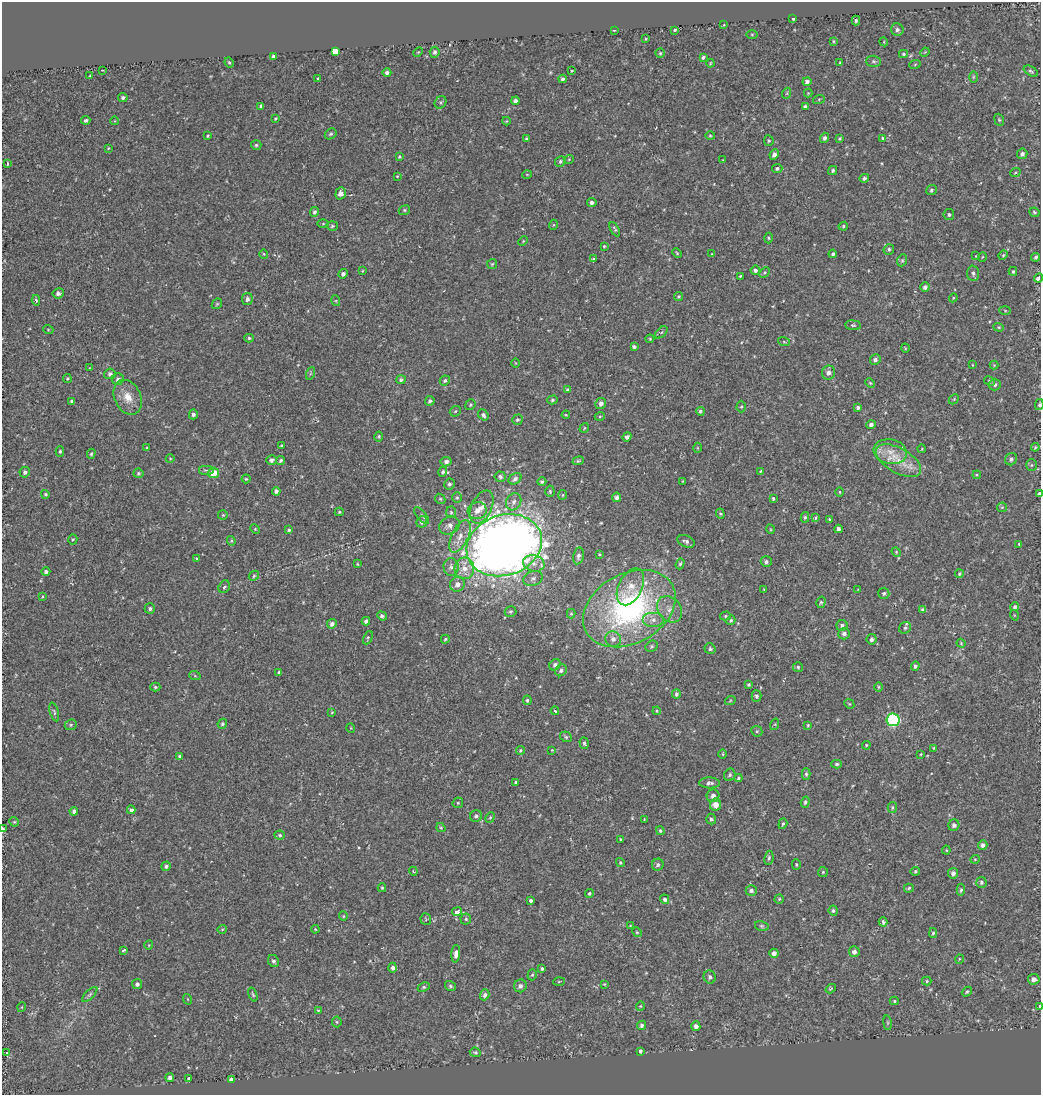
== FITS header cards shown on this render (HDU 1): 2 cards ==
NAXIS1  =                 1039
NAXIS2  =                 1093

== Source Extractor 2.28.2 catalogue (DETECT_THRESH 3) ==
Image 1039 x 1093 px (HDU 1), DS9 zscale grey, 1 PNG px = 1 image px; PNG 1043 x 1097 px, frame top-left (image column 1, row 1093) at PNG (2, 2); each listed source drawn as its Kron ellipse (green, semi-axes under 4 px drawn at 4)
Background -0.00116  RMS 0.013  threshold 0.0397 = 3 sigma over >= 5 px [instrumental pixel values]
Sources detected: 399; all 399 listed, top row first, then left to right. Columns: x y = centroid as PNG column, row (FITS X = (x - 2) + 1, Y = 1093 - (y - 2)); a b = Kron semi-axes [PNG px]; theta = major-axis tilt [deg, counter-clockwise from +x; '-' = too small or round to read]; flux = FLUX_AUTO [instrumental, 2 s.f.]
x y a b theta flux
793 18 3 3 - 6.2
856 21 5 4 - 1.6
724 25 3 3 - 0.75
614 30 3 2 - 0.65
675 30 3 3 - 5.9
897 30 6 6 - 2.8
752 34 6 4 0 1.2
646 39 4 3 - 0.94
834 41 4 3 - 0.97
884 42 4 3 - 0.81
335 51 4 4 - 83
418 52 5 3 - 0.87
435 52 5 5 - 2.3
925 52 5 4 - 0.79
660 53 4 4 - 1.1
903 54 4 4 - 1.3
273 56 4 3 - 1.8
703 57 4 3 - 1.7
873 61 7 5 -2 1.9
229 62 5 3 - 1.2
710 63 4 3 - 0.82
840 63 4 2 - 0.97
915 64 6 3 20 0.9
102 70 3 2 - 0.58
572 71 3 2 - 0.81
1031 71 8 4 -32 1.7
387 73 4 4 - 2.3
90 76 3 3 - 0.64
973 77 6 4 89 1.1
318 79 3 3 - 1.7
562 79 4 3 - 2
807 82 4 4 - 2.4
787 93 5 3 - 0.99
808 93 4 4 - 0.74
123 97 5 4 - 1.8
819 99 6 4 18 0.97
515 101 4 4 - 2.8
440 102 6 5 - 1.7
261 106 4 3 - 2.2
805 107 4 3 - 2.1
275 118 4 4 - 1.1
86 120 4 4 - 2.2
999 120 6 4 -68 1.3
115 121 4 3 - 0.53
506 121 4 4 - 0.92
331 134 6 5 - 1.8
208 136 4 3 - 1
710 136 5 3 - 0.97
824 138 5 4 - 2.7
840 138 3 3 - 1.1
883 138 4 4 - 1.1
526 139 4 3 - 1.3
769 141 5 4 - 1.3
256 145 5 4 - 1.5
108 148 3 2 - 0.71
774 154 5 4 - 3.3
1022 154 5 5 - 2.6
399 157 4 3 - 1.3
569 159 5 3 - 0.76
723 160 3 3 - 0.63
560 161 5 5 - 1.7
7 163 4 3 - 1.3
777 169 5 4 - 1.8
833 171 5 4 - 1.7
1015 173 5 3 - 1
527 174 5 3 - 0.75
397 176 3 2 - 0.61
864 178 5 4 - 2.4
931 190 5 5 - 1.5
341 193 6 5 - 5.4
592 202 5 4 - 2.4
404 210 6 4 22 1.3
314 212 5 4 - 2
1034 212 5 4 - 1.2
949 215 5 5 - 1.8
323 224 6 4 1 1.1
553 225 5 3 - 0.86
332 226 5 5 - 1.5
843 226 5 4 - 1.1
615 229 8 4 -60 1.5
768 238 5 3 - 1
523 241 5 3 - 0.84
604 246 4 4 - 0.82
889 249 5 5 - 1.7
677 253 5 3 - 0.86
264 254 4 4 - 0.97
712 254 4 2 - 0.61
833 254 4 3 - 1.9
1003 255 5 4 - 1.1
976 256 3 2 - 0.65
982 257 5 3 - 0.66
1036 257 4 4 - 1.7
593 259 3 3 - 3.8
902 260 6 4 69 1.3
492 264 5 5 - 1.2
755 270 5 4 - 2.3
362 271 4 2 - 0.66
1013 271 4 3 - 1.3
765 273 6 4 45 1.3
973 273 8 6 -86 2.7
343 274 5 4 - 2.6
740 276 4 3 - 1
1039 278 5 3 - 9.3
925 287 5 4 - 2.5
58 293 6 5 - 2.7
679 296 4 4 - 1.1
953 298 4 3 - 0.87
247 299 6 5 - 3
36 300 5 3 - 2.2
336 301 5 3 - 0.9
217 304 6 4 44 1.3
1005 311 5 3 - 0.96
853 325 8 5 -8 1.4
999 327 5 4 - 1.1
48 329 5 3 - 0.73
661 332 7 4 45 1.8
249 338 5 4 - 1.5
650 339 4 4 - 0.97
784 342 6 3 -19 1
634 347 4 4 - 2
905 348 5 3 - 0.72
875 360 5 5 - 2.7
515 363 5 3 - 0.7
972 365 4 2 - 0.61
994 365 4 4 - 0.78
89 368 4 2 - 0.44
311 373 6 4 71 1.2
828 373 7 6 - 4.2
110 374 5 5 - 2.6
67 378 4 4 - 1.1
118 379 6 5 - 2.6
401 380 5 4 - 2
445 381 5 5 - 1.6
989 381 6 4 -28 1.2
870 383 5 4 - 0.96
995 385 6 6 - 2.4
567 390 4 3 - 1.3
128 397 18 13 -65 13
954 399 6 4 46 1.1
552 400 5 4 - 1.3
72 401 4 3 - 2.4
430 401 5 4 - 1.9
601 403 5 5 - 3.5
470 405 5 5 - 1.2
1039 405 5 4 - 1.3
741 407 6 4 89 1.4
858 408 4 4 - 2.4
455 411 6 5 - 1.1
700 411 4 4 - 1.7
193 414 5 4 - 2.4
483 415 6 4 -52 2.6
566 415 4 3 - 0.8
600 416 5 3 - 1
517 420 5 5 - 1.8
871 425 4 4 - 2.5
584 428 5 3 - 0.68
379 436 5 4 - 1.4
627 437 4 4 - 2.6
281 446 3 3 - 1.2
1035 447 4 3 - 1.1
147 448 4 3 - 0.85
697 448 5 3 - 0.83
922 449 4 3 - 0.65
60 451 5 4 - 1.3
890 452 17 12 -13 14
91 454 5 4 - 1.3
170 459 4 4 - 0.87
1011 459 6 5 - 2.2
271 460 5 5 - 3
281 460 5 4 - 1.5
578 461 6 4 19 1.3
898 461 25 12 -29 21
446 462 5 5 - 3.3
1031 465 6 5 - 1.3
206 470 8 5 0 2.2
760 471 4 3 - 0.92
25 472 5 5 - 2.4
443 472 5 4 - 1.7
138 473 5 4 - 1.3
214 473 5 5 - 14
977 475 4 3 - 0.83
500 476 6 5 - 2.4
246 479 4 4 - 1
515 479 7 5 33 3.3
683 481 3 2 - 0.54
542 482 4 4 - 1.5
449 484 5 5 - 2.6
276 491 4 4 - 2.7
550 491 5 4 - 1.4
840 492 5 3 - 0.87
45 494 4 4 - 1.4
1039 494 4 3 - 27
563 495 5 4 - 1
457 497 5 5 - 1.3
617 497 5 4 - 2.8
440 499 5 4 - 1.2
773 499 3 3 - 3.7
514 502 9 7 60 4.1
482 507 18 10 65 10
1002 507 5 4 - 1.2
477 511 9 8 - 7.7
339 512 4 4 - 1.3
451 512 6 5 - 1.4
720 514 5 4 - 1
223 515 5 5 - 1.1
422 515 10 4 -49 1.8
805 517 5 4 - 1.3
815 518 4 3 - 3.8
829 519 3 2 - 1.3
422 522 6 5 - 2.8
449 526 11 8 30 4.6
255 529 5 4 - 0.99
770 529 5 3 - 0.74
838 529 4 4 - 3.2
289 530 4 3 - 1.6
460 536 18 8 64 9.8
73 539 5 4 - 1.2
231 541 5 4 - 1.1
686 541 9 5 -24 2.8
1019 544 3 3 - 0.91
504 545 38 30 19 1300
896 552 5 4 - 1
599 554 3 2 - 0.74
578 556 8 5 78 2.9
196 559 3 3 - 2.9
766 562 5 5 - 2.4
534 563 11 8 -14 6.8
357 564 3 3 - 0.8
680 564 6 4 71 1.3
451 567 9 7 -85 3.6
464 568 11 10 - 8.9
46 572 4 4 - 2.1
959 574 4 4 - 1.4
254 576 6 4 47 1.3
533 578 10 7 23 3.4
457 584 7 7 - 5.2
224 587 7 5 58 1.9
630 587 20 11 64 15
858 589 3 2 - 0.53
764 590 3 3 - 0.87
884 593 6 5 - 1.8
42 597 4 3 - 0.87
821 602 6 4 75 1.5
1015 607 4 4 - 1.8
150 609 5 5 - 1.8
629 609 49 35 29 220
670 609 14 11 -52 9.3
923 610 4 4 - 2.4
511 611 6 5 - 1.6
571 614 5 4 - 1.1
1014 615 5 3 - 0.69
382 616 5 4 - 2.3
725 616 5 4 - 1.2
653 620 11 7 0 6.2
731 620 5 4 - 1.4
366 621 4 4 - 2.9
332 624 5 4 - 3.2
842 625 5 5 - 2.2
905 628 6 5 - 1.9
844 634 6 5 - 3.1
368 638 7 4 66 1.3
445 639 4 4 - 1.3
613 639 8 7 - 4.9
872 639 5 5 - 2.6
961 643 4 3 - 0.88
652 646 6 5 - 1.7
710 649 5 5 - 1.9
555 665 6 5 - 2.5
915 666 5 4 - 2
798 667 5 5 - 1.5
561 670 6 5 - 2.8
279 672 3 3 - 1.1
195 676 6 3 -19 0.95
749 684 3 3 - 1.2
155 687 5 4 - 1.4
878 687 4 3 - 0.82
676 694 4 4 - 2.1
756 696 5 5 - 2.4
527 700 5 4 - 1.4
730 701 5 3 - 0.87
849 704 5 4 - 1
555 711 4 3 - 1.8
657 711 4 4 - 1
54 712 9 4 -74 1.8
332 712 4 4 - 0.91
893 720 6 6 - 130
222 724 5 4 - 1.6
775 724 6 4 73 0.78
71 725 6 5 - 1.7
808 725 4 3 - 0.97
351 728 5 3 - 0.63
757 731 6 5 - 1.4
566 737 6 5 - 1.5
584 743 6 4 -71 1.9
866 745 4 3 - 0.93
934 748 3 3 - 0.82
520 750 5 4 - 1.2
552 750 2 2 - 0.57
723 754 5 3 - 0.81
921 754 4 2 - 0.73
180 756 3 3 - 1.5
837 764 5 4 - 1.6
806 774 6 4 -89 1.5
730 775 6 5 - 1.7
738 778 4 4 - 1.1
516 782 3 3 - 1.2
710 783 10 5 -1 2.7
713 796 6 6 - 4
805 802 6 4 72 1.6
458 803 5 5 - 1.3
715 805 6 5 - 8.3
892 807 5 4 - 1.4
131 810 4 3 - 4.4
74 811 4 4 - 2.9
476 816 6 5 - 2.3
490 817 5 4 - 1.3
644 819 3 2 - 0.74
711 819 5 5 - 2
14 822 5 4 - 1.1
783 824 6 4 71 1.4
954 825 6 5 - 2.9
441 828 5 4 - 1
2 829 3 2 - 29
660 831 4 4 - 1.3
280 835 5 4 - 1.6
620 839 3 3 - 0.84
983 845 5 4 - 2.9
946 850 4 4 - 0.88
769 858 7 4 81 1.9
975 859 5 4 - 0.99
620 863 4 4 - 1.2
796 864 5 4 - 1.1
658 865 6 5 - 2.5
166 866 5 4 - 1.9
413 871 4 3 - 0.89
915 871 5 4 - 1.4
823 872 5 5 - 1.2
953 873 5 5 - 3.5
981 882 5 5 - 2
382 888 4 3 - 1.1
909 888 5 4 - 1.2
751 890 5 5 - 2.7
961 890 6 4 86 1.7
589 893 4 4 - 1.8
665 899 5 4 - 2.1
779 899 4 4 - 1
531 900 4 3 - 3.3
833 911 5 4 - 1.6
457 912 5 3 - 11
343 916 5 4 - 1.1
426 919 6 5 - 1.3
466 919 5 5 - 1.6
883 922 4 3 - 3.2
630 926 3 3 - 0.72
762 926 7 5 -15 1.5
222 929 4 4 - 0.98
315 929 4 3 - 0.87
637 932 5 4 - 1.2
933 933 5 4 - 1.5
149 945 5 3 - 0.71
123 950 4 3 - 1.5
854 952 5 5 - 4.1
774 953 4 4 - 3.9
456 954 9 4 85 4.8
959 959 5 3 - 0.79
273 961 6 5 - 2.6
393 968 5 4 - 2.7
542 968 3 3 - 1.4
532 975 6 4 72 1.3
710 977 6 6 - 2.5
1034 979 6 5 - 4.2
927 981 5 4 - 1.2
559 982 6 4 3 0.98
137 984 5 5 - 2.8
604 984 3 3 - 0.71
450 986 6 5 - 1.6
520 986 6 6 - 3.1
424 987 6 4 26 1.4
831 989 5 4 - 1
967 992 5 3 - 1.4
90 994 10 4 45 1.8
253 995 7 3 -70 1.3
485 995 5 4 - 2.4
187 999 5 3 - 0.76
894 1001 4 4 - 1.2
640 1006 4 4 - 0.88
1040 1006 4 2 - 3.1
22 1007 5 3 - 0.64
318 1010 3 3 - 0.89
337 1022 5 5 - 1.2
887 1023 7 3 -82 1.1
642 1025 5 4 - 1.9
696 1026 5 4 - 4
641 1051 3 3 - 8.1
475 1052 6 4 -23 1.8
6 1053 3 3 - 6.4
170 1078 4 4 - 2.9
189 1079 3 3 - 15
231 1079 4 4 - 2.2
At the frame edge (FLAGS 8, measured only in part): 5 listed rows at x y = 1039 278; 1039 405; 1039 494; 2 829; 1040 1006